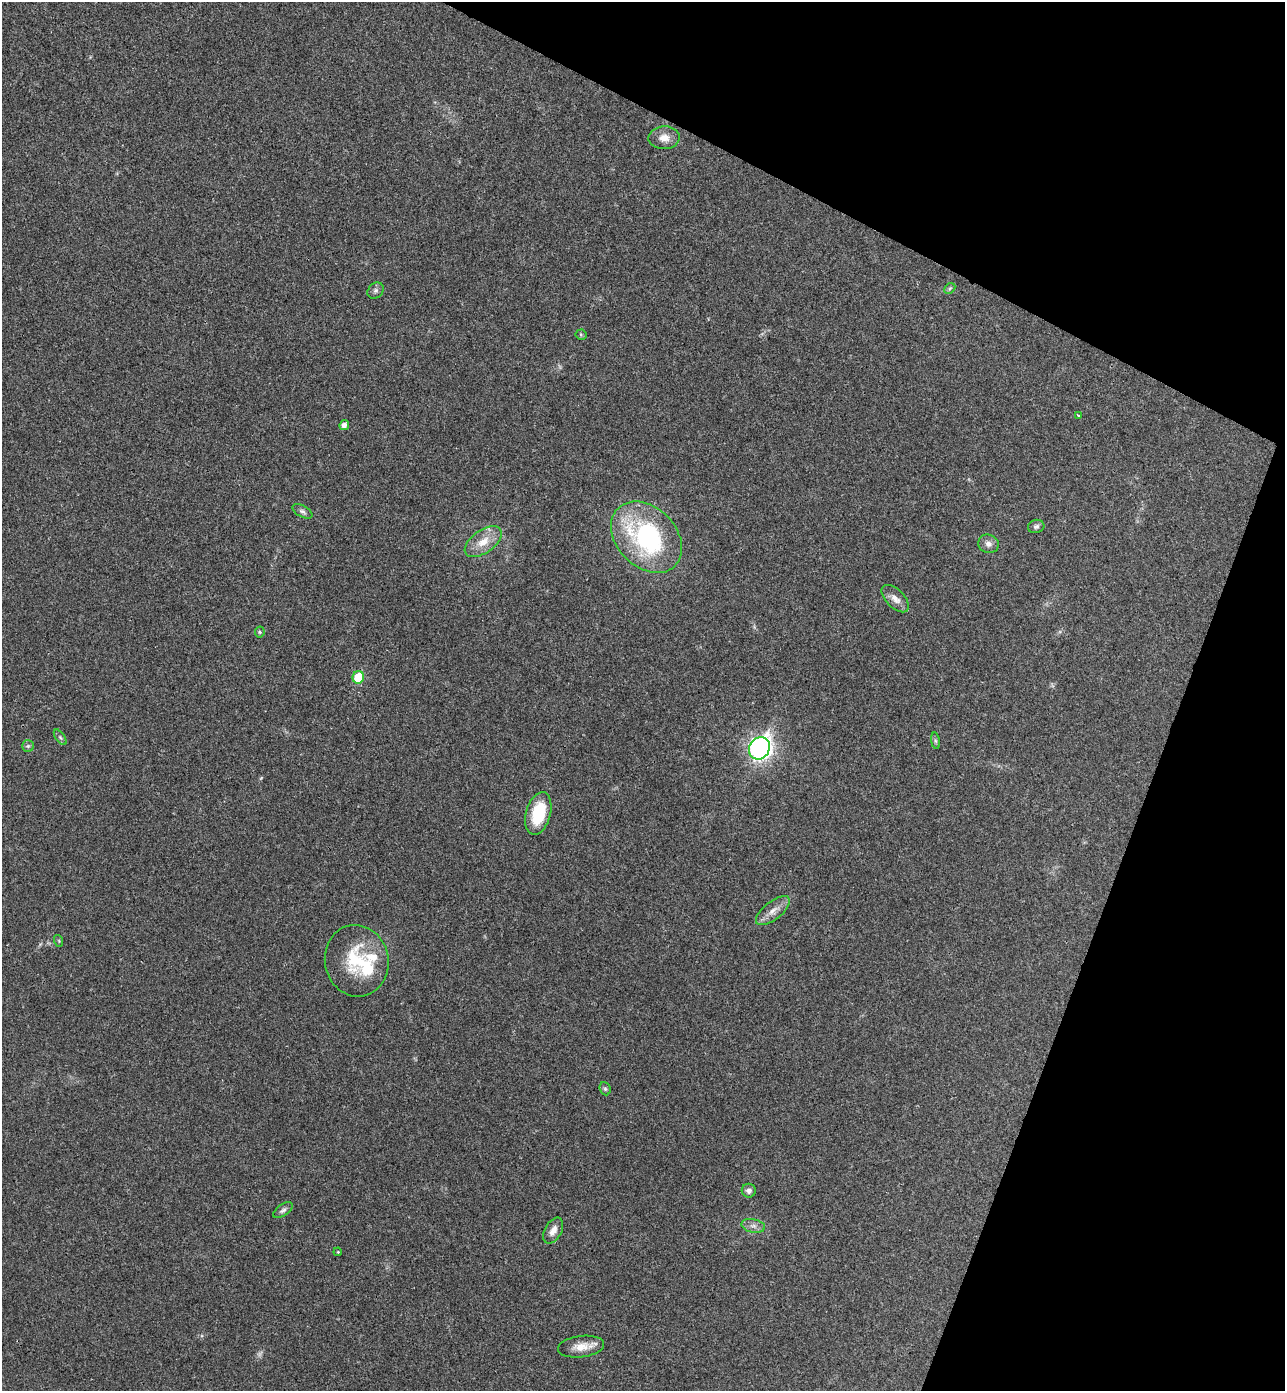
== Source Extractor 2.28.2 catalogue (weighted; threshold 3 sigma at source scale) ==
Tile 8 of 4 x 4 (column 4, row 2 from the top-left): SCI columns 4043-5325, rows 2808-4196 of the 5652 x 5613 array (HDU 1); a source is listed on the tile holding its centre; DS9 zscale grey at full resolution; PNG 1287 x 1393 px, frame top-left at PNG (2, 2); each listed source drawn as its Kron ellipse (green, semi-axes under 4 px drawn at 4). Shown black and unused: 20% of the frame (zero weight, under 3 of 4 exposures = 6% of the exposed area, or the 3 px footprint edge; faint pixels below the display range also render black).
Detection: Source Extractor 2.28.2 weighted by HDU 2 'WHT'; one run over the whole footprint, this tile lists its part. Background 0.0786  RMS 0.0047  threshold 0.0214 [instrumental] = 3 sigma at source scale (4.5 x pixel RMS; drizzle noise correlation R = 1.50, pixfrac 1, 0.05/0.05 arcsec/px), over >= 5 px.
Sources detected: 33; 1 too faint to see at this stretch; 1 inside a brighter object's white glare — neither listed nor drawn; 2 inside a brighter listed object's ellipse — not listed separately; the other 29 listed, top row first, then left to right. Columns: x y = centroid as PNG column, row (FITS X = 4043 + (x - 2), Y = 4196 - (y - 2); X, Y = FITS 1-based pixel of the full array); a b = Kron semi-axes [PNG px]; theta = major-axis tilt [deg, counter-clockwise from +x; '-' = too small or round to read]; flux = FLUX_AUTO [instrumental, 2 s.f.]
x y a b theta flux
664 138 15 11 2 5
950 288 6 4 44 0.75
376 290 9 7 45 1.5
581 335 5 5 - 0.69
1078 415 3 3 - 0.51
344 425 5 5 - 2.4
302 511 11 5 -30 1.4
1036 526 8 6 16 1.3
646 537 41 29 -46 73
483 542 21 11 36 7.8
988 544 10 9 - 2.6
895 599 17 9 -45 4
260 632 5 5 - 0.69
358 677 6 5 - 16
60 737 9 4 -55 0.89
935 741 8 4 -81 1
28 746 6 6 - 0.8
759 748 12 10 53 200
538 813 22 12 75 21
773 911 20 9 38 4.7
59 941 6 4 -72 0.49
357 961 36 32 -78 26
605 1089 7 5 -68 0.88
749 1191 7 7 - 1.9
283 1210 11 5 33 1.4
753 1226 12 6 -11 2.3
553 1231 14 8 61 3.8
338 1252 4 3 - 0.4
581 1347 23 10 7 6.2